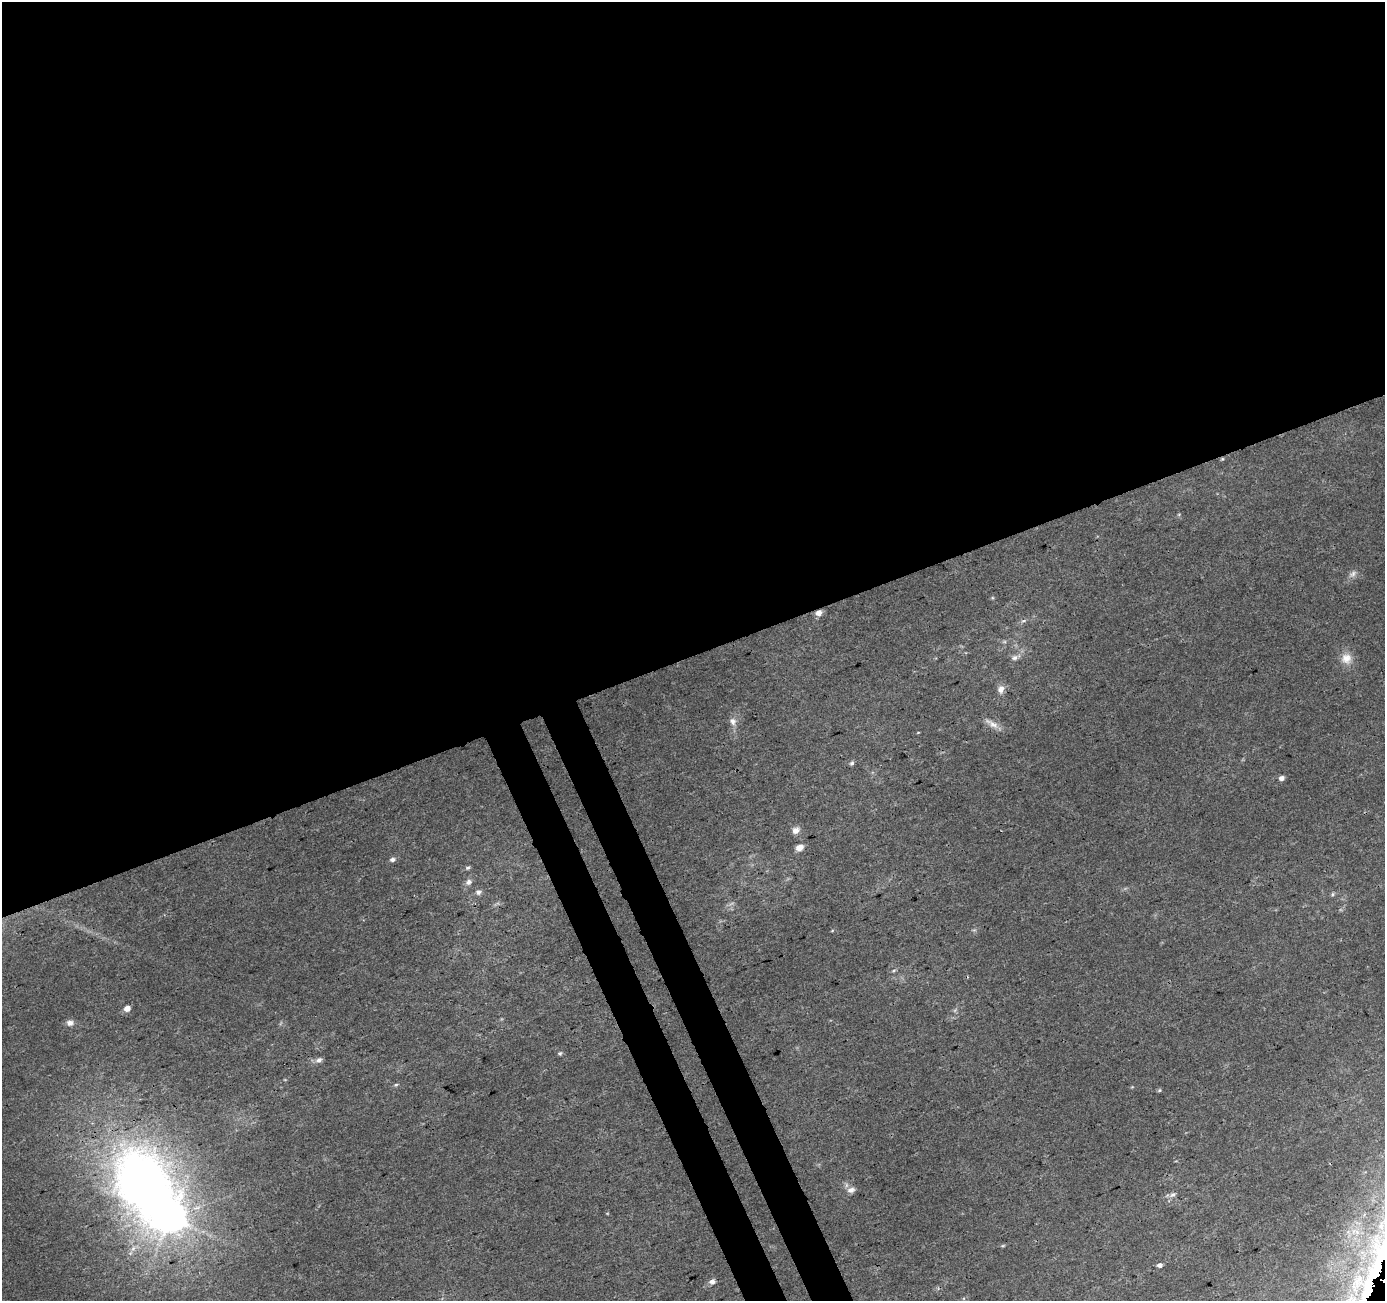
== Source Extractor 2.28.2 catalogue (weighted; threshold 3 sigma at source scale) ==
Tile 2 of 4 x 4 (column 2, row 1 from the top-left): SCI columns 1438-2820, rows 4004-5302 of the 5645 x 5464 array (HDU 1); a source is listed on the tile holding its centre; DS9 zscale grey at full resolution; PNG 1387 x 1303 px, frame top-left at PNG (2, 2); no overlay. Shown black and unused: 53% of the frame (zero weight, under 3 of 4 exposures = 5% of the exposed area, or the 3 px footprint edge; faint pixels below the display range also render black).
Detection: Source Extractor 2.28.2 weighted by HDU 2 'WHT'; one run over the whole footprint, this tile lists its part. Background 0.0265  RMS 0.0037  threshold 0.0165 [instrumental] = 3 sigma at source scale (4.5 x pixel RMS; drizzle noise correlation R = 1.50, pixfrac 1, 0.0396/0.0396 arcsec/px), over >= 5 px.
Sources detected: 33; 1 too faint to see at this stretch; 1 inside a brighter object's white glare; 1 cosmic-ray / hot-pixel residue — not listed; the other 30 listed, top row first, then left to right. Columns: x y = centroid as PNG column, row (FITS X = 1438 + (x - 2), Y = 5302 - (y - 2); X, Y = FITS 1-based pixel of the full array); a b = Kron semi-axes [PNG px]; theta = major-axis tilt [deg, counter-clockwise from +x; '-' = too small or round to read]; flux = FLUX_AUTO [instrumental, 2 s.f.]
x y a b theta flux
1222 459 4 4 - 0.41
1353 574 12 6 29 1.7
819 613 7 6 - 2.2
1024 621 9 4 21 0.83
1015 657 13 7 21 1.9
1346 658 15 15 - 4.5
1001 689 11 8 74 2.4
733 721 11 9 -60 2.2
992 724 22 7 -30 3
852 763 6 5 - 0.73
1282 778 5 4 - 1.9
796 830 9 7 37 2.4
799 847 8 6 29 3.1
392 860 7 6 - 1.1
468 868 6 5 - 0.72
468 882 9 7 34 1.6
478 892 8 7 - 1.4
1332 894 6 4 89 0.54
894 970 7 3 19 0.51
127 1008 5 5 - 3
70 1023 9 7 1 1.8
560 1053 6 5 - 0.64
319 1060 8 6 25 1.5
396 1085 6 4 2 0.48
1159 1090 6 4 45 0.46
851 1190 9 7 16 2
1173 1194 9 6 30 1.2
170 1218 9 9 - 650
1160 1265 5 4 - 1.3
712 1281 8 6 16 1.6
Overlapping masked pixels (flux is a lower limit): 2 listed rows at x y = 1222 459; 819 613